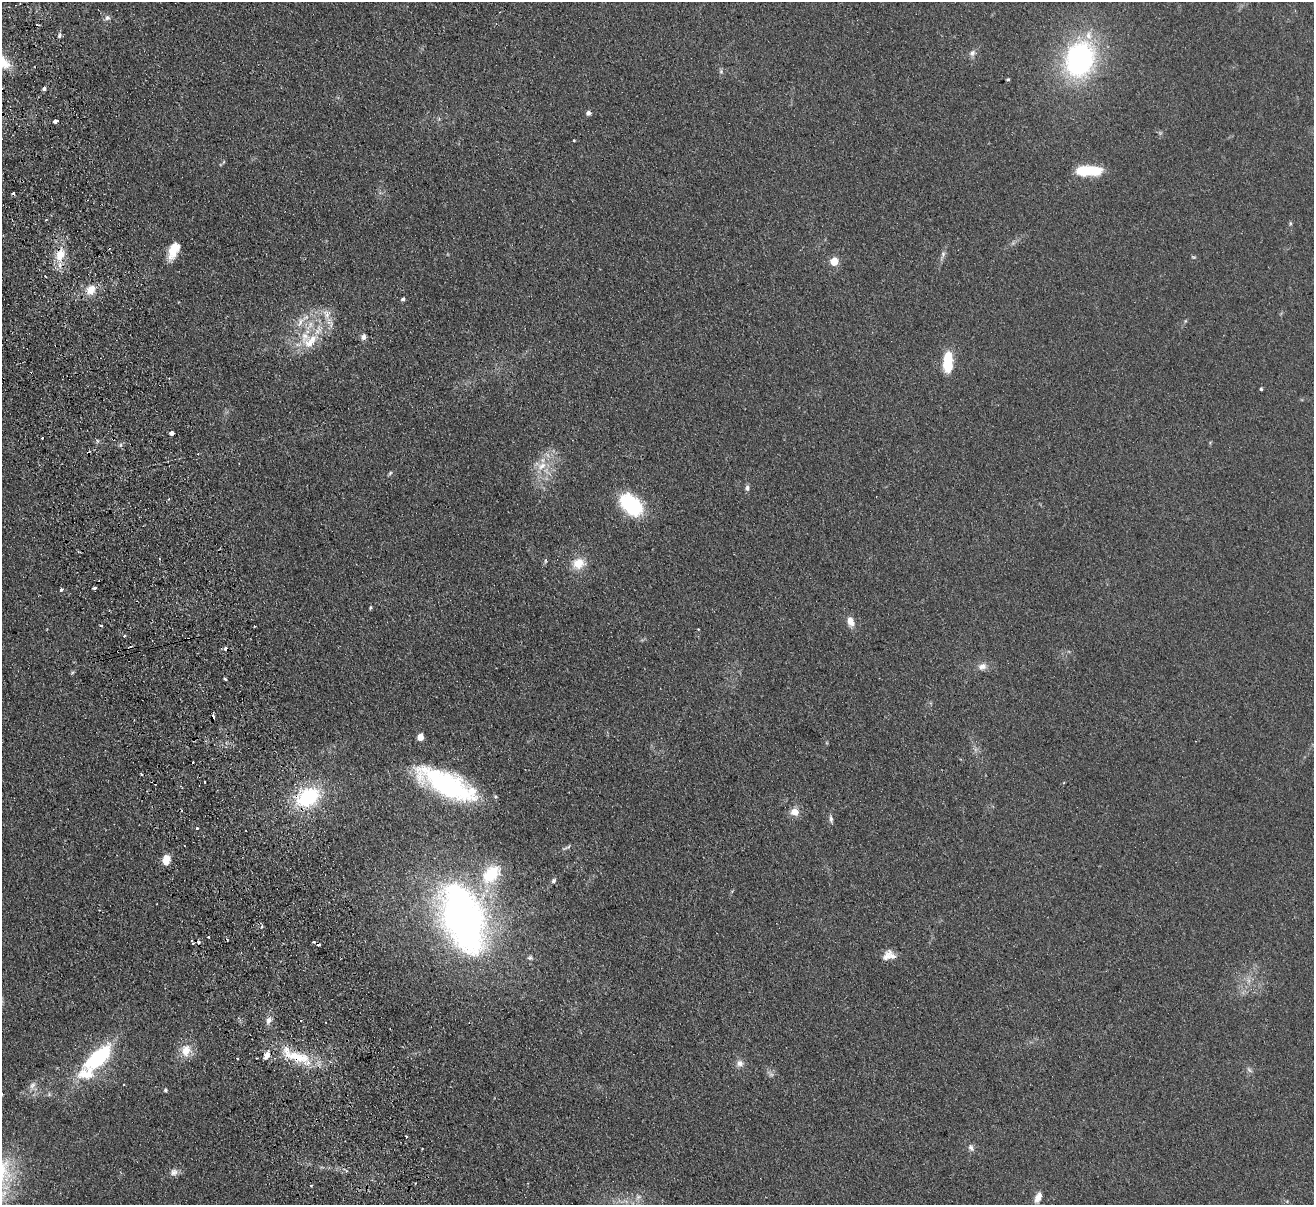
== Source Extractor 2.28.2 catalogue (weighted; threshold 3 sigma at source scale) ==
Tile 11 of 4 x 4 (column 3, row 3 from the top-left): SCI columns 2682-3993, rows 1493-2695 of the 5362 x 5269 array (HDU 1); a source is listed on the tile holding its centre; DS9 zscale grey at full resolution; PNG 1316 x 1207 px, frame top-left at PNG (2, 2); no overlay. Shown black and unused: <1% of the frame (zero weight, under 2 of 3 exposures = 3% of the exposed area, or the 3 px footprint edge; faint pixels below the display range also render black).
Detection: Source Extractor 2.28.2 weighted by HDU 2 'WHT'; one run over the whole footprint, this tile lists its part. Background 0.13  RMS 0.011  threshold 0.0508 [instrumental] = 3 sigma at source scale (4.5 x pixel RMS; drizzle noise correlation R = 1.50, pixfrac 1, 0.05/0.05 arcsec/px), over >= 5 px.
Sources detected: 100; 2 too faint to see at this stretch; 14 cosmic-ray / hot-pixel residue — not listed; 7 inside a brighter listed object's ellipse — not listed separately; the other 77 listed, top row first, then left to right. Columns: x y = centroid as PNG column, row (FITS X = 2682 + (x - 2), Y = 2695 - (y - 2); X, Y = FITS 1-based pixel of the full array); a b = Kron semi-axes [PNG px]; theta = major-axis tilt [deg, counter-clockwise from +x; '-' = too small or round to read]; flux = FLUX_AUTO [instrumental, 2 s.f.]
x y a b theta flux
107 18 8 7 - 3.3
60 36 6 5 - 2.5
972 53 10 7 51 4.4
1080 59 32 25 70 220
721 71 6 5 - 2
1008 79 4 4 - 1.3
44 89 5 4 - 2.4
588 113 6 5 - 3.1
55 121 4 3 - 12
574 140 3 2 - 1.4
1088 171 28 10 0 43
1290 223 6 4 -72 1.3
173 252 19 11 73 16
943 254 6 6 - 2.4
60 255 20 12 69 21
834 261 5 5 - 39
91 290 14 12 57 15
403 299 4 4 - 2.7
326 314 27 7 -65 11
1185 321 6 4 71 1.2
300 322 18 8 62 11
364 337 8 7 - 3.8
310 342 30 15 42 35
948 362 20 9 87 40
1261 389 4 3 - 1.5
172 433 4 3 - 11
542 466 16 9 36 14
390 473 7 4 46 1.5
747 488 8 5 -88 3
631 505 26 16 -44 78
546 561 8 4 90 1.6
578 563 16 13 23 18
94 587 4 3 - 12
61 590 4 3 - 2.7
370 607 5 3 - 1.3
851 622 13 8 -69 9
255 626 3 2 - 0.95
698 629 3 2 - 0.78
124 636 3 3 - 1.6
226 648 5 5 - 3.3
982 666 12 9 21 6.8
72 673 6 4 20 1.4
225 679 3 3 - 2.2
420 737 5 4 - 18
193 762 3 2 - 1.1
141 774 3 3 - 1.6
205 782 3 2 - 1.3
446 784 69 24 -25 160
308 797 26 18 27 84
795 812 11 9 -15 9.9
831 819 10 5 -83 3.1
197 828 3 3 - 4.1
567 847 15 4 28 2.6
166 860 9 7 75 17
491 874 27 17 45 50
554 881 6 5 - 2.7
463 918 66 37 -69 570
262 926 5 3 - 1.3
209 937 3 3 - 2.2
887 956 17 10 63 8.4
530 958 8 6 3 2.7
269 1020 10 7 67 5.9
186 1051 16 13 69 17
298 1057 49 13 -18 45
98 1058 32 14 42 100
740 1063 10 9 - 5.9
1249 1070 9 5 -45 2.8
32 1086 11 6 57 4.6
165 1090 5 4 - 2
49 1094 6 4 -73 1.6
406 1137 3 2 - 1.9
971 1148 10 7 -61 4
174 1172 10 9 - 5.4
415 1183 2 2 - 1.4
311 1185 3 2 - 1.2
638 1197 7 6 - 3.4
1038 1197 13 7 67 8.3
Overlapping masked pixels (flux is a lower limit): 4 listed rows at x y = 60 255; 226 648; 308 797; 298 1057